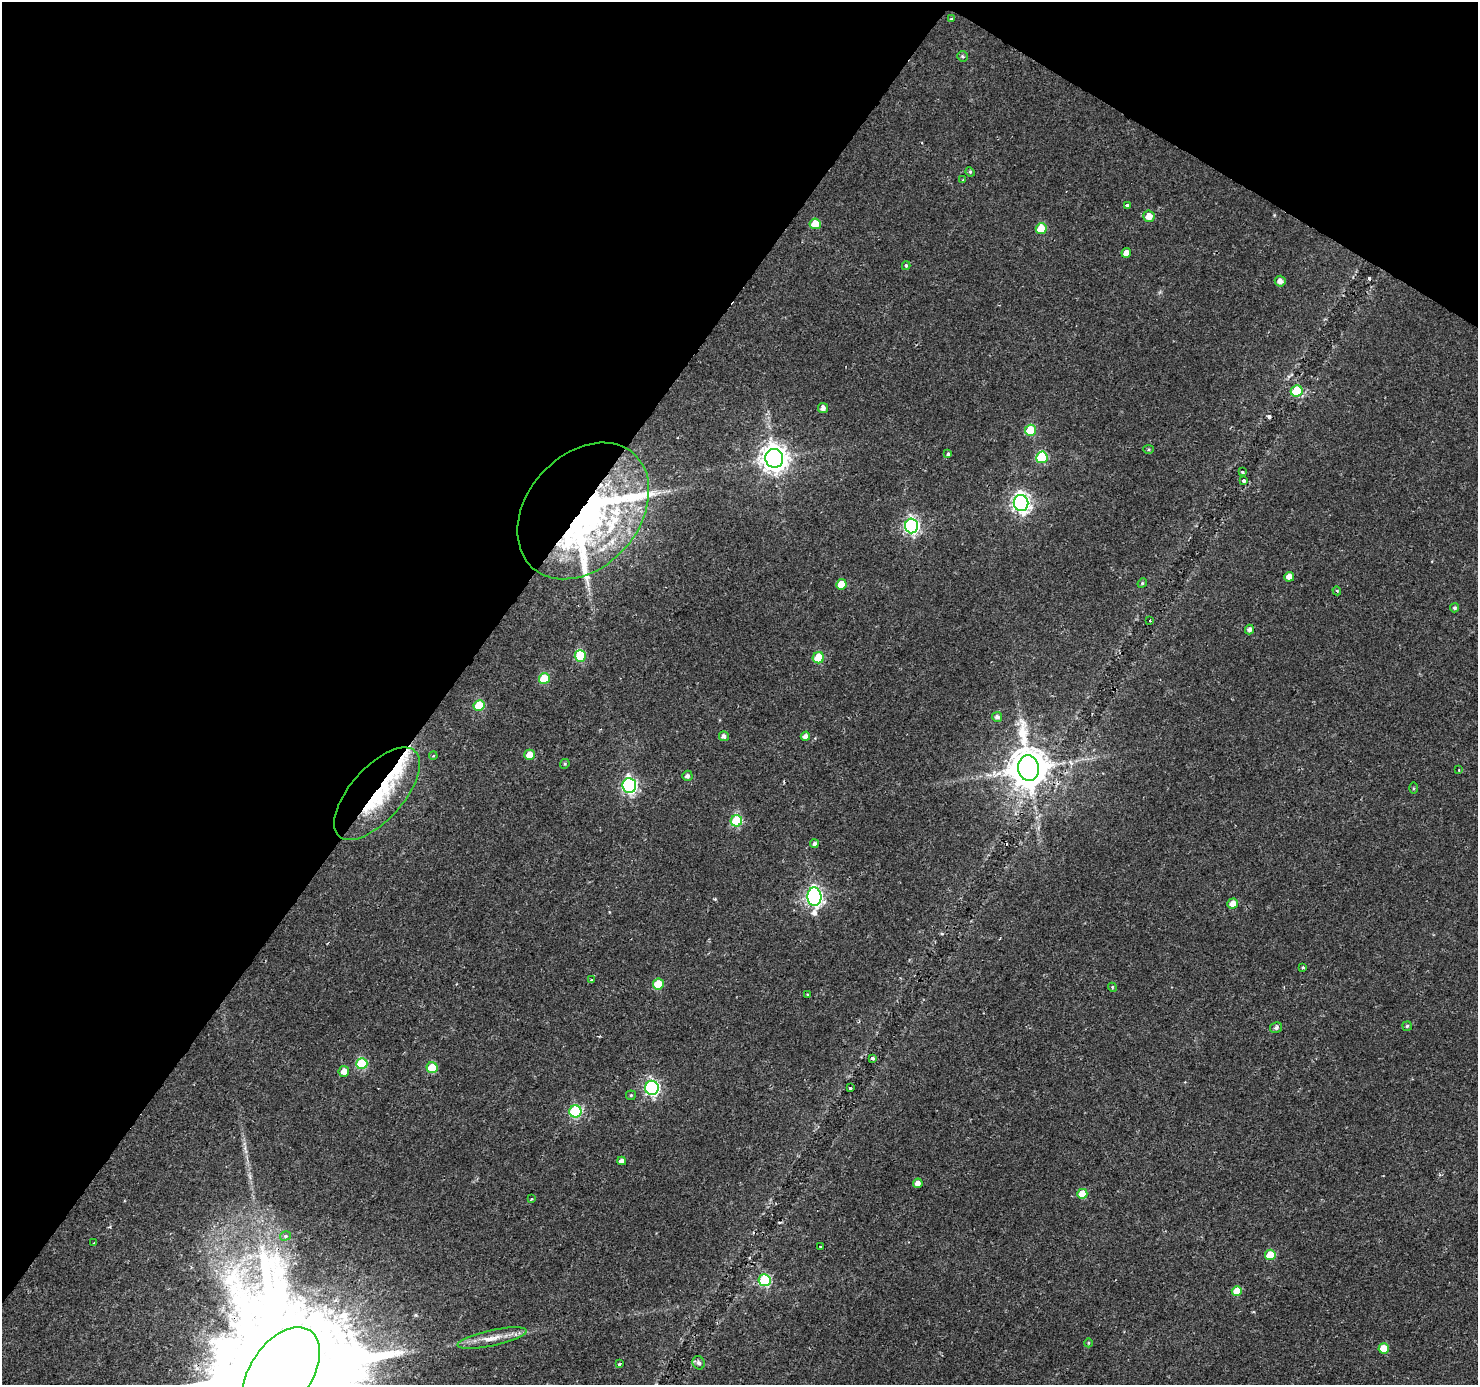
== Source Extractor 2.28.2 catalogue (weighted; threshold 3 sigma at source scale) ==
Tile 2 of 4 x 4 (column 2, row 1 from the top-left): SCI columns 1477-2952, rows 4337-5719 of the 5913 x 5973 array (HDU 1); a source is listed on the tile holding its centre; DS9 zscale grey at full resolution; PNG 1480 x 1387 px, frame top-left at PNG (2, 2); each listed source drawn as its Kron ellipse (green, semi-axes under 4 px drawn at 4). Shown black and unused: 35% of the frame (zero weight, under 2 of 3 exposures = <1% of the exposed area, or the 3 px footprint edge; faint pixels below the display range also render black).
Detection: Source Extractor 2.28.2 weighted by HDU 2 'WHT'; one run over the whole footprint, this tile lists its part. Background 0.00576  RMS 0.0025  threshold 0.0113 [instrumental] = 3 sigma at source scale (4.5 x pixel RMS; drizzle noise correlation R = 1.50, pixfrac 1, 0.0396/0.0396 arcsec/px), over >= 5 px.
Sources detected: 91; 1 inside a brighter object's white glare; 4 cosmic-ray / hot-pixel residue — neither listed nor drawn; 5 inside a brighter listed object's ellipse — not listed separately; the other 81 listed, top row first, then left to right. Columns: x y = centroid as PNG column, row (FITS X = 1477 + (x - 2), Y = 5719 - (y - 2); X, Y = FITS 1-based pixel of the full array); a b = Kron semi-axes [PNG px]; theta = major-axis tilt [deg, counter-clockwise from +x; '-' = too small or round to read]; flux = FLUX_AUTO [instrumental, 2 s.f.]
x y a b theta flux
951 19 4 3 - 0.38
963 56 5 5 - 0.39
970 172 5 4 - 0.33
963 180 3 3 - 0.31
1127 205 3 3 - 1.2
1149 216 6 5 - 3
815 224 5 5 - 5.1
1041 229 5 5 - 6.5
1126 253 5 4 - 1.8
906 266 4 3 - 0.46
1280 281 5 5 - 1.4
1297 391 6 5 - 14
823 408 5 5 - 1.1
1030 430 5 5 - 12
1149 449 5 4 - 0.32
948 454 4 4 - 0.41
1042 457 6 5 - 16
774 458 9 9 - 310
1243 472 3 3 - 0.38
1243 480 3 3 - 0.54
1021 503 8 7 - 110
583 511 76 56 49 180
912 526 7 6 - 63
1289 577 5 5 - 2.2
1142 583 5 4 - 0.32
841 584 5 5 - 3.9
1337 591 4 3 - 0.27
1455 608 4 4 - 0.53
1150 620 3 2 - 0.31
1249 629 5 4 - 0.86
580 656 6 5 - 14
818 658 6 5 - 8.9
544 679 5 5 - 10
479 705 5 5 - 9.9
997 717 5 5 - 0.85
724 736 5 4 - 0.9
805 736 5 4 - 1.2
529 755 5 5 - 3.3
433 756 4 3 - 0.25
565 764 5 4 - 0.34
1028 768 13 10 -84 830
1459 770 4 3 - 0.2
687 776 5 5 - 0.84
629 786 7 7 - 59
1413 788 5 4 - 0.27
377 794 57 26 48 25
736 821 6 5 - 16
814 844 4 4 - 0.66
814 897 9 7 -87 95
1233 904 5 5 - 2.4
1303 968 3 3 - 0.47
591 980 3 3 - 0.28
658 984 5 5 - 6.7
1112 987 4 3 - 0.32
807 994 3 3 - 0.21
1407 1026 5 4 - 0.42
1276 1028 6 5 - 0.79
873 1058 3 3 - 0.8
362 1064 6 5 - 17
432 1068 5 5 - 7.3
344 1071 5 5 - 2
652 1088 7 6 - 57
850 1088 3 3 - 0.59
631 1095 5 4 - 0.31
575 1111 6 6 - 26
622 1161 4 4 - 1.3
918 1183 5 4 - 1.4
1082 1194 5 5 - 4.8
531 1199 3 3 - 0.27
285 1236 5 4 - 0.47
94 1243 3 2 - 0.56
820 1247 3 3 - 2.4
1270 1255 5 5 - 7.5
765 1280 6 6 - 23
1237 1291 5 5 - 5
492 1338 35 8 12 3.8
1088 1343 4 3 - 0.22
1384 1348 5 5 - 4.8
699 1363 7 6 - 0.86
620 1364 4 2 - 0.39
281 1373 51 30 55 18000
Overlapping masked pixels (flux is a lower limit): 5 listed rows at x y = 1297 391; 583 511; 1028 768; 377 794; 281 1373
Isophote crosses this tile's border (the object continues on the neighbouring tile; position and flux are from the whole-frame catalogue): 1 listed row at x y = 281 1373